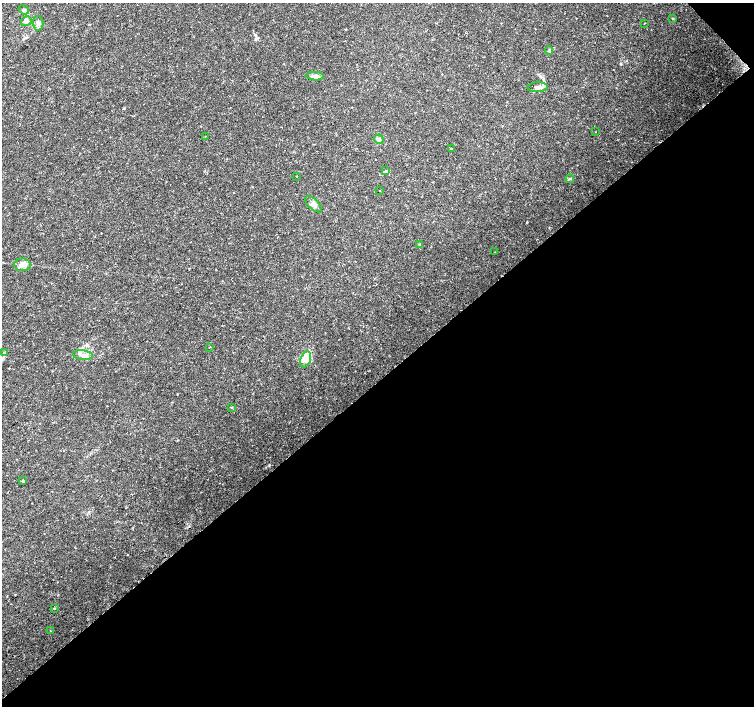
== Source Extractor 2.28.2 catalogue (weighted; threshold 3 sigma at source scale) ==
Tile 12 of 4 x 4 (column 4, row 3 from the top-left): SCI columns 4511-6013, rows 1553-2959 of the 6017 x 5985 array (HDU 1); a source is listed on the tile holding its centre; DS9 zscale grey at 2 x 2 block average (1 PNG px = mean of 2 x 2 image px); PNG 756 x 708 px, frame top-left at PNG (2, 3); each listed source drawn as its Kron ellipse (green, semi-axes under 4 px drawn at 4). Shown black and unused: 47% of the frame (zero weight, under 2 of 3 exposures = <1% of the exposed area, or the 3 px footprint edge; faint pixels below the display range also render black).
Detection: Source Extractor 2.28.2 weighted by HDU 2 'WHT'; one run over the whole footprint, this tile lists its part. Background 0.0308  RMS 0.0036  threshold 0.0164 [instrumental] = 3 sigma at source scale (4.5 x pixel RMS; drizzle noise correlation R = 1.50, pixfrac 1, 0.0396/0.0396 arcsec/px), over >= 5 px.
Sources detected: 30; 1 cosmic-ray / hot-pixel residue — neither listed nor drawn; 1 inside a brighter listed object's ellipse — not listed separately; the other 28 listed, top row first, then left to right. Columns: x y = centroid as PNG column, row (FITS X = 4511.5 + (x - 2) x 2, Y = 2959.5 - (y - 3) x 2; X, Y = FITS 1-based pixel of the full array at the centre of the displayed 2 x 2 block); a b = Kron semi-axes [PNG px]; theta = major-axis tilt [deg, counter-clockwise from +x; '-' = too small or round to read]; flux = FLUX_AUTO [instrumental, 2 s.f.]
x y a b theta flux
24 10 5 4 - 2.1
673 18 3 2 - 0.67
26 21 5 4 - 2.2
38 23 7 5 -87 3
644 23 2 2 - 0.86
549 51 4 3 - 0.9
315 76 9 4 -4 3.7
538 87 10 5 2 3.6
596 132 2 2 - 0.29
205 136 2 2 - 0.44
379 139 5 4 - 1.5
451 149 2 2 - 0.84
386 171 3 3 - 0.77
297 176 2 2 - 0.49
570 179 4 2 - 0.93
379 191 2 2 - 0.44
313 204 10 5 -43 3.4
420 244 3 2 - 1.7
495 252 2 2 - 0.41
23 265 8 6 -1 4
209 347 2 2 - 0.36
4 353 2 2 - 1.4
83 355 10 5 -5 4
306 359 8 5 69 4.7
232 407 3 2 - 0.64
23 481 2 2 - 17
54 608 2 2 - 3
51 631 2 2 - 0.38
Diffuse or blended objects may show on this block-average render without a row.